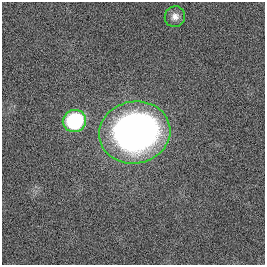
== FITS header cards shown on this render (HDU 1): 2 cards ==
NAXIS1  =                  263
NAXIS2  =                  263

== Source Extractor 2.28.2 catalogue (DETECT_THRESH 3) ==
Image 263 x 263 px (HDU 1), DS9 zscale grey, 1 PNG px = 1 image px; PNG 267 x 267 px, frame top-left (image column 1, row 263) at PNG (2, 2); each listed source drawn as its Kron ellipse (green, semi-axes under 4 px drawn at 4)
Background 0.0087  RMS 0.089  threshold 0.267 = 3 sigma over >= 5 px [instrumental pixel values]
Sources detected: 3; all 3 listed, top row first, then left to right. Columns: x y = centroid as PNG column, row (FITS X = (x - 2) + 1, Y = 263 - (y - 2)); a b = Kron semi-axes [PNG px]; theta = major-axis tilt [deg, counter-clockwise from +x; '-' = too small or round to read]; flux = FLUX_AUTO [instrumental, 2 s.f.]
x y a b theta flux
175 17 10 10 - 39
74 121 12 11 - 630
135 132 36 31 10 3200